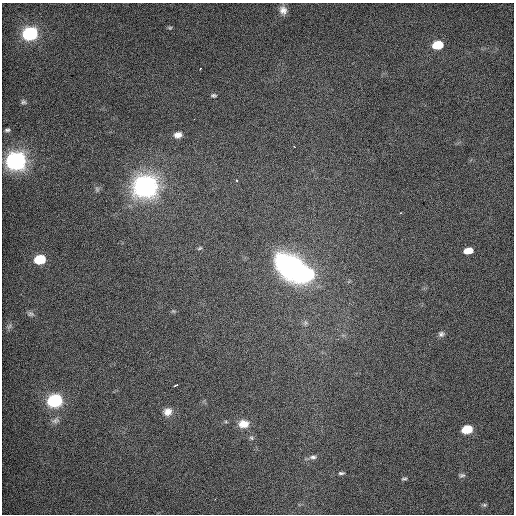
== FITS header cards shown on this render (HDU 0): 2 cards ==
NAXIS1  =                  512 / Axis length
NAXIS2  =                  512 / Axis length

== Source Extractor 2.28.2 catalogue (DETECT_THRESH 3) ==
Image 512 x 512 px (HDU 0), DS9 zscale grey, 1 PNG px = 1 image px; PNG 516 x 516 px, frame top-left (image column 1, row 512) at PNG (2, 3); no overlay
Background 501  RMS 2.8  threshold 8.34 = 3 sigma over >= 5 px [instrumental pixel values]
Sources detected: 35; all 35 listed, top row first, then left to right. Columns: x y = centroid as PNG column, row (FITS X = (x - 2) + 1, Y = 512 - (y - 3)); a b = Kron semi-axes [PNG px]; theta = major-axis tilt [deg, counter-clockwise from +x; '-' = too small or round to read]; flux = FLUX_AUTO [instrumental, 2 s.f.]
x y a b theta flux
283 10 14 10 -77 1600
170 28 6 4 7 250
30 34 8 6 11 57000
438 45 8 6 9 9000
200 69 3 2 - 160
213 95 7 4 0 310
23 102 7 6 - 370
7 130 5 3 - 350
178 135 9 7 10 1200
16 161 9 7 10 150000
236 180 3 3 - 150
145 186 9 8 - 250000
97 189 8 6 -88 420
200 248 7 4 27 270
468 251 8 5 8 2900
40 259 8 6 9 13000
290 267 32 23 -42 32000
308 274 9 7 18 30000
173 311 6 4 -42 240
30 314 11 7 -9 780
305 323 8 6 -66 510
9 326 11 7 39 770
441 334 6 6 - 470
176 385 5 2 - 280
55 401 8 6 10 50000
168 412 9 9 - 1300
55 420 12 7 18 880
243 424 10 8 2 2200
467 429 8 6 9 9300
251 438 6 5 - 280
313 457 9 5 0 570
341 473 6 3 1 300
462 475 10 6 10 520
404 479 8 3 5 240
484 505 8 5 9 430